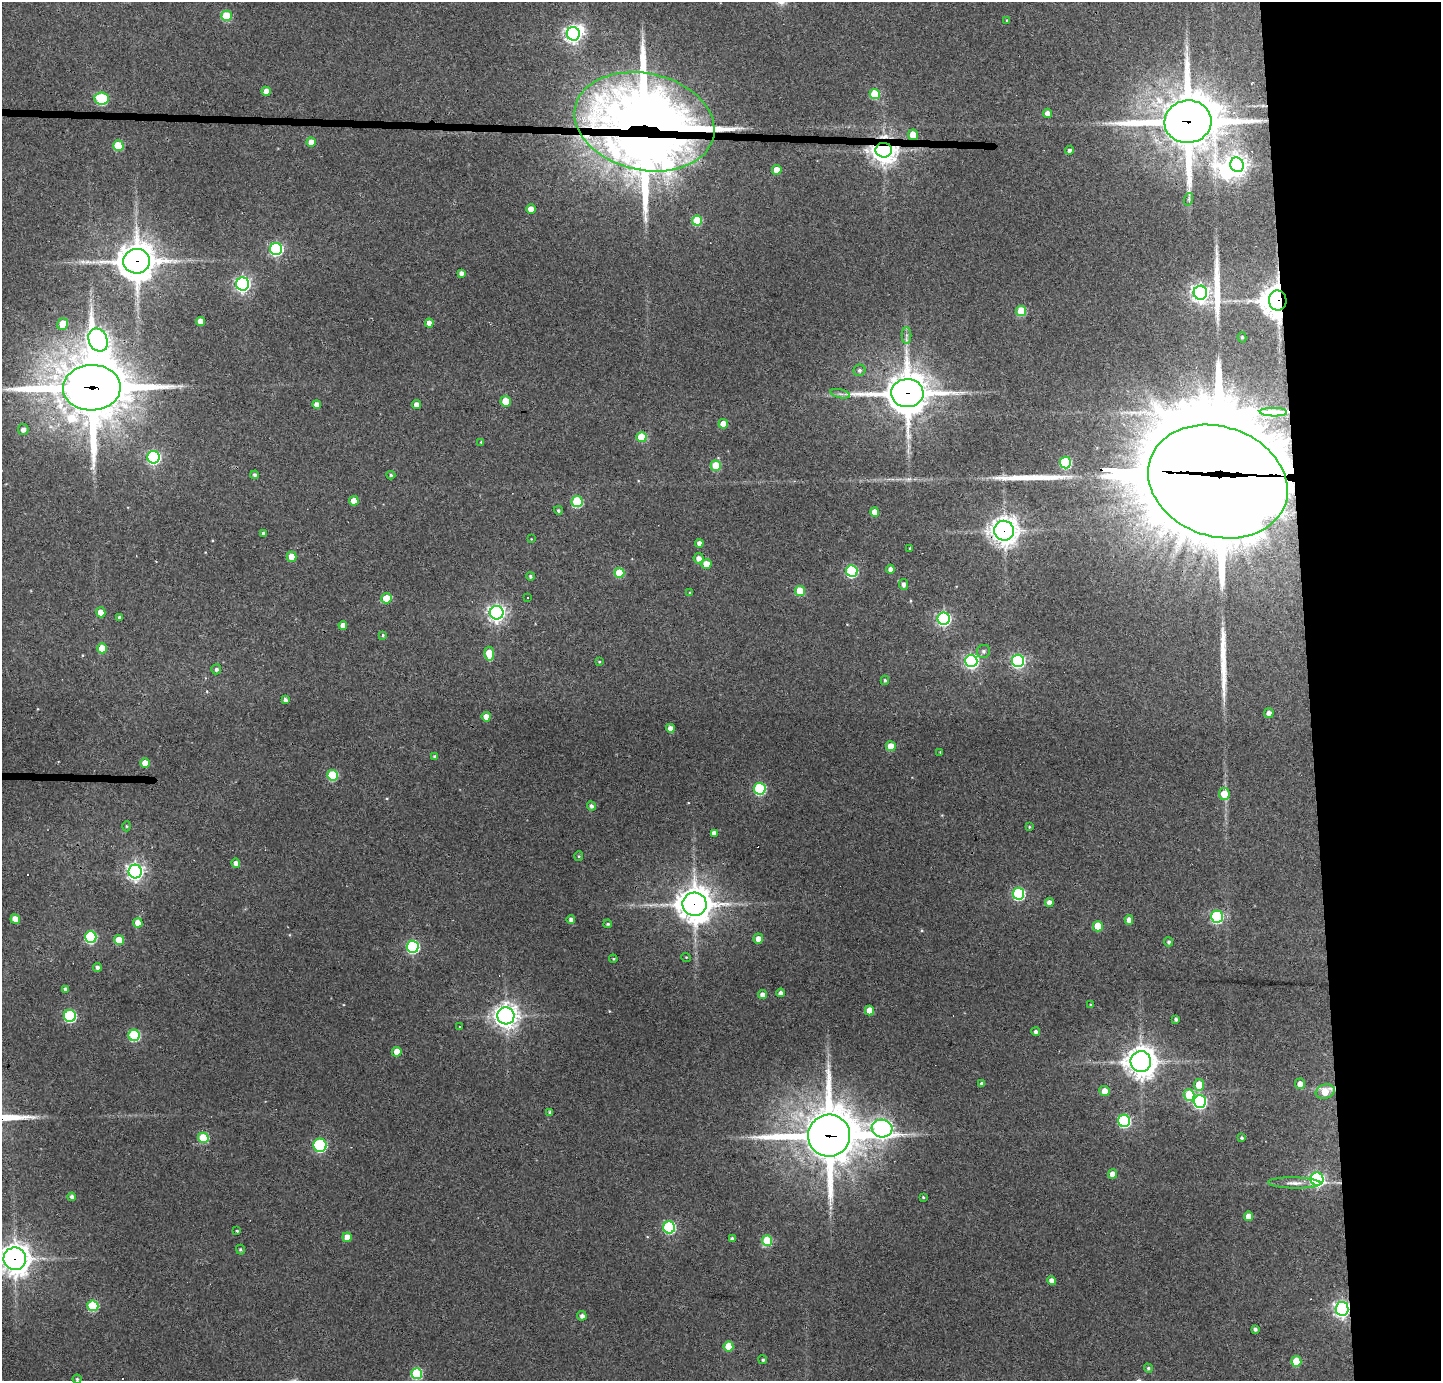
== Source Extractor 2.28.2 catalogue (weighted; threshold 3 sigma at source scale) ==
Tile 6 of 3 x 3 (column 3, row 2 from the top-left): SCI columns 2878-4316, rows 1458-2836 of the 4316 x 4291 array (HDU 1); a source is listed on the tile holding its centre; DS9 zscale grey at full resolution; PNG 1443 x 1383 px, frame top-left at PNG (2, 2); each listed source drawn as its Kron ellipse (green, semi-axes under 4 px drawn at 4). Shown black and unused: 10% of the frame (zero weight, under 3 of 4 exposures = <1% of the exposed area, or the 3 px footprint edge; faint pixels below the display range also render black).
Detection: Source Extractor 2.28.2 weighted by HDU 2 'WHT'; one run over the whole footprint, this tile lists its part. Background 0.159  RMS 0.007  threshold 0.0314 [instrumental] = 3 sigma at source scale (4.5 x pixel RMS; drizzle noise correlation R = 1.50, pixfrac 1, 0.05/0.05 arcsec/px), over >= 5 px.
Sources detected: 187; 7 inside a brighter object's white glare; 2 cosmic-ray / hot-pixel residue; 4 long thin detections or spike segments (spike, bleed or trail) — neither listed nor drawn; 2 inside a brighter listed object's ellipse — not listed separately; the other 172 listed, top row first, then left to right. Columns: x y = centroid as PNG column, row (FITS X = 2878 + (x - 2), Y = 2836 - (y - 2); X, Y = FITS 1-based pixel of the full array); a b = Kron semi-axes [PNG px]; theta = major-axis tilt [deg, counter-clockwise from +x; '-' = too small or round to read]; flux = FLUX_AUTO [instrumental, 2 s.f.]
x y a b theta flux
226 16 5 5 - 35
1007 20 3 3 - 0.64
573 34 7 6 - 260
266 91 4 4 - 5.8
875 94 5 5 - 30
102 99 7 6 - 70
1048 113 4 4 - 4.9
644 122 71 48 -12 1300
1188 122 23 21 8 3500
913 135 5 5 - 9.8
311 142 5 4 - 7.9
118 146 5 5 - 27
884 150 8 7 - 700
1069 150 4 4 - 1.9
1237 165 7 6 - 430
777 170 5 4 - 11
1189 199 6 4 72 1.2
531 209 5 4 - 6.1
697 221 5 5 - 32
276 249 6 6 - 130
137 261 13 12 - 1700
461 273 4 4 - 2.8
243 284 6 6 - 220
1200 293 7 6 - 300
1278 300 10 9 - 1200
1021 311 5 5 - 29
200 321 4 4 - 6.7
429 323 4 4 - 5.6
63 324 6 5 - 11
906 335 8 5 90 2.1
1242 337 5 4 - 1.2
98 340 12 9 -67 410
859 370 6 5 - 2.1
92 388 29 23 1 4900
907 393 16 14 1 2100
840 394 10 4 -13 2
506 401 5 5 - 16
317 404 4 4 - 5.2
416 405 4 4 - 5
1273 412 13 2 -1 3
723 424 5 4 - 9.8
23 430 5 5 - 3.7
641 437 5 5 - 28
481 442 4 4 - 0.63
154 457 6 6 - 140
1065 463 6 5 - 63
716 466 5 5 - 23
255 475 4 4 - 1.7
391 475 4 4 - 1.1
1218 481 71 55 -19 16000
354 501 5 4 - 7.2
577 502 5 5 - 50
558 510 4 4 - 1.2
875 512 5 4 - 9
1004 531 10 10 - 730
263 533 4 4 - 1.7
531 539 3 3 - 0.48
699 543 4 4 - 3.6
910 548 3 2 - 0.64
291 557 5 5 - 13
699 558 5 5 - 4
707 564 5 4 - 11
890 569 4 4 - 3.7
852 571 6 5 - 75
619 573 5 5 - 23
530 576 4 4 - 1.1
904 584 5 4 - 3
800 591 5 5 - 24
690 593 4 3 - 0.78
528 597 3 2 - 0.66
386 598 5 5 - 19
101 612 5 4 - 8
497 613 7 6 - 280
119 617 3 3 - 1.2
944 619 6 6 - 150
343 625 4 4 - 4.5
383 635 4 4 - 0.93
102 648 5 4 - 13
983 651 7 6 - 2.1
489 654 7 5 -84 19
971 661 6 6 - 150
1018 661 6 6 - 140
599 662 4 3 - 0.67
216 669 5 5 - 1.7
885 680 4 4 - 1.2
285 700 4 3 - 2.2
1269 713 5 5 - 3.7
486 717 5 4 - 8.3
670 728 4 4 - 4.6
891 746 5 4 - 14
940 752 3 3 - 0.53
435 757 4 4 - 1.7
145 763 5 4 - 9.6
332 775 5 5 - 39
760 789 6 6 - 76
1224 794 6 5 - 13
591 806 5 4 - 2.5
126 826 5 3 - 0.72
1029 827 4 4 - 0.91
714 833 4 4 - 4.1
579 856 5 4 - 0.8
236 863 4 4 - 4.2
135 871 7 6 - 310
1018 894 6 6 - 89
1049 902 4 4 - 4.1
695 904 12 11 - 1400
1217 917 6 6 - 92
15 919 5 4 - 8.5
571 920 4 4 - 3
1129 920 5 4 - 4.6
138 923 5 4 - 9.2
608 924 4 3 - 1.1
1098 926 5 5 - 23
91 937 6 6 - 80
758 939 5 5 - 5.6
119 940 5 5 - 16
1169 942 4 4 - 1.2
413 947 6 6 - 100
686 957 5 3 - 0.59
613 959 4 3 - 0.69
97 967 4 4 - 2.4
65 989 4 4 - 2.4
781 993 4 4 - 2.4
762 995 4 4 - 4.2
1091 1005 4 3 - 0.97
869 1010 5 4 - 12
70 1016 6 6 - 88
506 1016 8 8 - 580
1176 1019 3 3 - 1.6
460 1027 3 2 - 0.48
1036 1032 4 4 - 2
134 1035 5 5 - 61
397 1052 5 4 - 11
1141 1062 10 10 - 930
982 1084 4 4 - 2
1300 1084 5 5 - 5.8
1199 1085 6 5 - 15
1104 1091 5 5 - 8.1
1325 1092 10 7 21 14
1189 1095 5 5 - 21
1200 1101 6 6 - 150
550 1112 4 3 - 1.3
1124 1121 6 6 - 96
882 1128 10 9 - 310
829 1136 21 21 - 3600
203 1138 5 5 - 36
1241 1138 3 3 - 1.2
320 1145 6 6 - 78
1112 1174 5 4 - 5.8
1317 1179 6 6 - 180
1294 1183 26 5 -1 5.5
72 1197 4 4 - 2.5
923 1197 3 3 - 0.72
1248 1216 4 4 - 6.9
669 1227 6 6 - 85
237 1231 3 3 - 0.95
347 1237 4 4 - 7.5
732 1238 4 4 - 1.6
767 1241 5 5 - 41
240 1250 5 4 - 1.1
15 1259 11 11 - 810
1051 1281 4 4 - 4
93 1306 5 5 - 50
1342 1309 7 6 - 270
582 1316 5 4 - 2.9
1255 1329 4 3 - 1.8
728 1346 5 5 - 19
763 1360 4 4 - 1.1
1296 1361 5 5 - 25
1148 1368 5 4 - 1.3
417 1374 5 5 - 57
77 1379 4 4 - 1
Overlapping masked pixels (flux is a lower limit): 15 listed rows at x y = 644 122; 1188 122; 913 135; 884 150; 137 261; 1278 300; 92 388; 907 393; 1218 481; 1004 531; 695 904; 1325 1092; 829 1136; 15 1259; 1342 1309
Isophote crosses this tile's border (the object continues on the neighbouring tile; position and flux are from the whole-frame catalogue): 1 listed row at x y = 15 1259